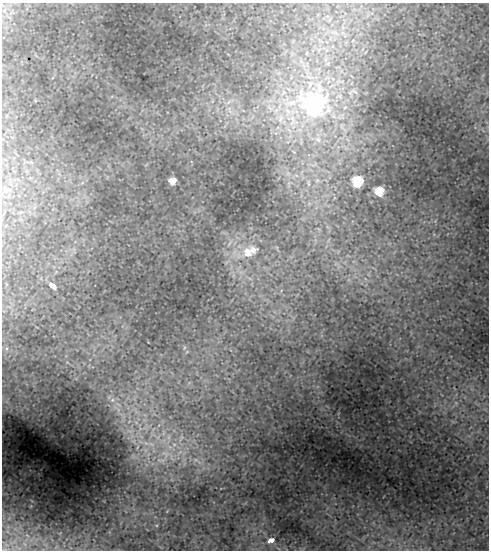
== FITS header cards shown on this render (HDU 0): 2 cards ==
NAXIS1  =                  487
NAXIS2  =                  548

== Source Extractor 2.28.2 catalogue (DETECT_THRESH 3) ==
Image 487 x 548 px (HDU 0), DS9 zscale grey, 1 PNG px = 1 image px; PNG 491 x 552 px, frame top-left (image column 1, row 548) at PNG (2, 3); no overlay
Background 0.0461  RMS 0.0013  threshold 0.00393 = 3 sigma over >= 5 px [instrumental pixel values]
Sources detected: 21; all 21 listed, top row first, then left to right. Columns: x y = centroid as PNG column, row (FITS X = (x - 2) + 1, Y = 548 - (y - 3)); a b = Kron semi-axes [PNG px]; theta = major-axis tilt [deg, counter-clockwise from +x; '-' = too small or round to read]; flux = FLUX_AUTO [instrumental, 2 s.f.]
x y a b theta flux
314 105 12 11 - 31
287 111 14 8 -72 1
280 119 13 6 66 0.64
293 120 21 13 -66 2.3
318 139 10 7 -49 0.5
172 181 6 6 - 1
317 181 7 4 20 0.16
357 181 7 7 - 5.1
308 183 11 4 -81 0.24
5 190 13 6 -78 0.48
379 191 7 6 - 2.5
253 250 14 11 -22 0.93
247 253 15 14 - 1.6
53 286 8 5 -45 0.52
112 400 6 4 72 0.15
169 437 7 4 71 0.23
151 444 11 5 -27 0.46
174 444 6 4 -19 0.19
162 460 7 5 25 0.28
271 540 8 6 18 0.48
5 549 12 5 2 0.29
At the frame edge (FLAGS 8, measured only in part): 1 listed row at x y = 5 549